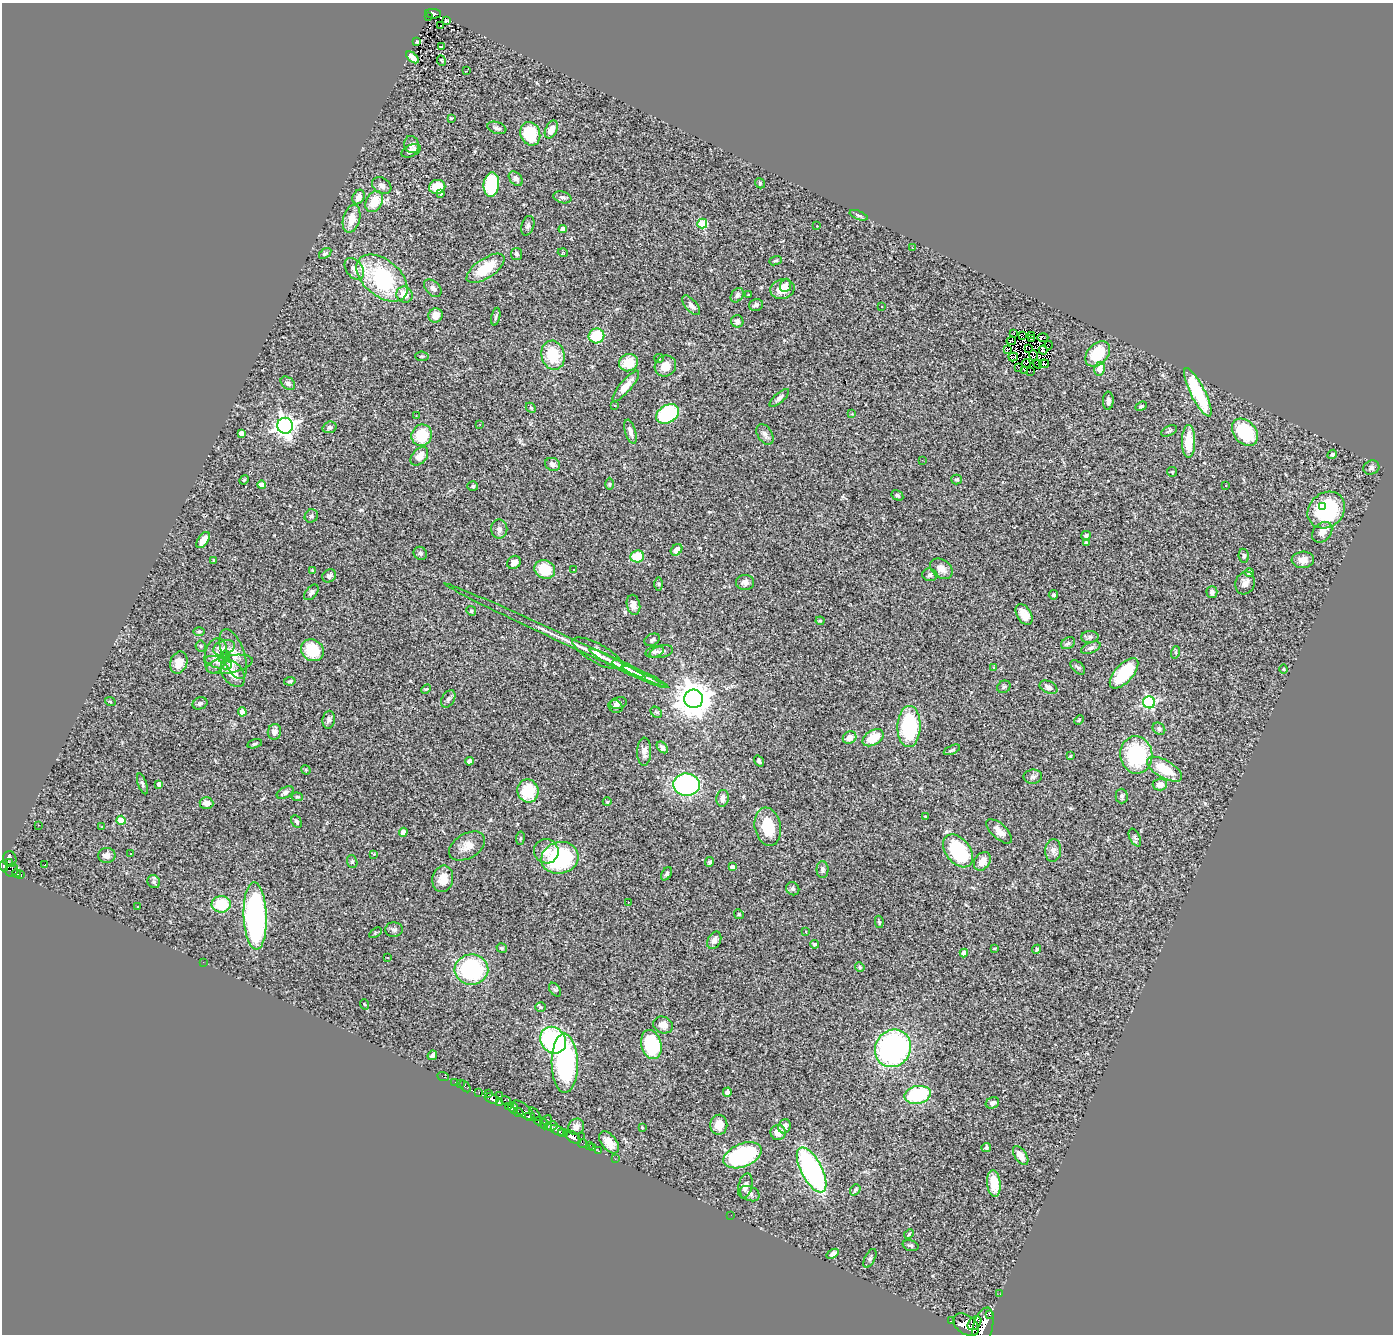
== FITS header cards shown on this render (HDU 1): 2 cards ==
NAXIS1  =                 1391
NAXIS2  =                 1332

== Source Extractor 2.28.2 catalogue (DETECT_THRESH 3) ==
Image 1391 x 1332 px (HDU 1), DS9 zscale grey, 1 PNG px = 1 image px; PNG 1395 x 1336 px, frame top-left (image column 1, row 1332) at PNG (2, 3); each listed source drawn as its Kron ellipse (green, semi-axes under 4 px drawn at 4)
Background 0.721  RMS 0.046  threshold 0.138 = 3 sigma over >= 5 px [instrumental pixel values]
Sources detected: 334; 3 with non-positive FLUX_AUTO (blend fragments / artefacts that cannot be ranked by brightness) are neither listed nor drawn; the other 331 listed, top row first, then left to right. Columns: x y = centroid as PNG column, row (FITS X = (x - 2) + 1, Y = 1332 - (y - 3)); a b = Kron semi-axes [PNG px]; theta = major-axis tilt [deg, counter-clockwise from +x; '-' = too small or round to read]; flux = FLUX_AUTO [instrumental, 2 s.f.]
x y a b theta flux
433 14 8 5 -3 59
429 17 3 2 - 8.9
446 21 4 2 - 2.5
441 26 3 2 - 4.2
417 42 3 3 - 3.6
441 46 4 2 - 2.1
412 57 7 4 -41 15
442 61 5 3 - 2.6
467 71 3 2 - 3.9
451 118 3 3 - 3.4
497 128 10 5 -18 11
551 129 9 6 64 35
530 134 12 9 -69 150
412 145 8 7 - 12
411 151 10 5 24 15
516 179 8 5 -48 13
760 183 5 4 - 4.3
491 185 12 7 84 200
382 186 10 7 -31 14
437 187 8 7 - 64
441 194 4 3 - 9.7
359 197 8 5 61 17
562 197 9 5 -15 9.8
374 202 11 8 61 63
858 215 9 4 -20 7.6
352 219 14 8 75 37
702 224 5 5 - 160
528 226 10 6 72 9.2
817 226 2 2 - 2.6
563 229 4 4 - 22
912 248 3 2 - 2.1
325 253 7 4 34 5
563 253 5 3 - 2.5
516 254 6 5 - 7.5
775 261 6 3 21 4
486 268 22 10 34 110
354 269 12 8 -55 19
382 278 29 18 -40 330
786 285 7 5 70 9.4
433 288 10 6 -45 12
782 289 12 9 14 39
404 295 8 8 - 35
737 295 8 5 53 10
748 295 3 3 - 2.3
691 305 12 5 -49 13
756 305 7 6 - 9.7
881 306 3 3 - 12
435 315 7 7 - 26
496 317 9 3 76 6.5
737 321 6 6 - 14
1013 333 3 2 - 2.2
1023 335 2 2 - 1.8
1031 335 3 2 - 1.3
596 336 8 7 - 110
1043 337 5 3 - 4.8
1031 339 2 2 - 0.94
1011 341 5 3 - 0.68
1049 345 4 2 - 12
1029 348 2 2 - 0.68
1007 349 2 2 - 0.98
1043 350 4 3 - 4.2
1098 354 14 10 47 110
553 355 15 11 -77 110
1033 355 5 2 - 0.59
422 356 7 4 -6 4.6
1013 357 5 2 - 1.7
659 358 5 4 - 3.6
629 363 10 8 22 67
1026 363 4 2 - 2.7
1037 364 5 2 - 2.2
1044 364 5 2 - 0.39
665 366 11 10 - 34
1018 367 2 2 - 1.8
1100 369 7 5 78 45
1024 370 3 2 - 2.5
1031 371 3 2 - 1.6
288 383 8 5 -38 11
626 386 19 6 50 33
1198 392 27 7 -63 210
779 398 12 5 42 12
1108 401 9 5 88 11
614 405 3 2 - 3.6
1141 406 6 4 21 4.3
531 408 5 4 - 4.2
668 414 12 8 33 350
852 414 3 3 - 2.4
416 416 3 3 - 2.4
480 424 2 2 - 2.6
285 426 8 8 - 1700
329 427 7 5 19 9.3
1169 431 8 4 26 6.4
630 432 12 5 -74 15
1245 432 15 11 -48 190
241 433 4 4 - 17
765 434 11 7 -59 14
422 435 11 10 - 93
1188 441 16 6 89 76
1332 454 5 4 - 5.8
419 456 10 7 49 34
922 460 3 2 - 3.3
552 464 8 6 -19 12
1371 468 8 7 - 10
1172 472 5 5 - 3.5
956 479 5 5 - 5
244 480 5 4 - 3.3
610 484 6 4 90 4.2
261 485 4 4 - 36
1226 485 3 3 - 4.2
473 486 5 4 - 4.5
897 495 6 4 -29 5.1
1323 506 3 2 - 40
1326 510 20 17 41 290
311 516 7 6 - 6.5
499 529 9 8 - 14
1322 532 12 8 46 19
1086 536 5 4 - 5.9
203 540 9 5 55 34
1086 542 4 4 - 4.8
677 550 6 5 - 22
420 553 7 6 - 7.7
637 556 7 6 - 95
1244 556 7 5 -82 7
214 560 4 4 - 3.5
1303 560 11 8 3 25
514 562 7 6 - 17
545 569 10 9 - 79
941 569 12 9 -36 24
574 570 3 3 - 4.9
312 571 3 2 - 3.7
1249 573 4 4 - 16
930 575 7 6 - 8.6
329 576 7 6 - 8.3
745 582 9 7 2 14
1245 583 11 9 70 21
659 584 6 4 -89 4.1
311 592 9 5 48 8.8
1212 592 6 5 - 8.1
1053 595 5 4 - 5.9
633 605 10 6 -77 21
471 611 5 4 - 3.5
1024 615 11 7 -59 31
820 621 4 4 - 3.7
199 631 6 4 0 4.1
556 635 124 4 -25 53
1090 637 9 6 2 8
652 640 8 5 26 8.5
1068 643 7 5 29 7
201 646 5 5 - 4.3
224 648 11 7 22 17
1091 648 10 5 23 10
312 650 12 10 -37 100
655 652 9 5 16 9.2
661 652 12 6 13 11
1176 652 6 4 72 4.4
597 653 28 9 -29 36
233 654 26 11 -70 42
226 655 4 3 - 4.9
216 656 18 11 79 31
224 659 6 3 14 9.2
179 662 11 8 69 31
218 663 14 5 -15 15
229 664 24 8 11 28
618 664 31 4 -28 28
994 667 4 3 - 3
1078 667 9 5 -43 6.6
628 669 17 4 -26 17
1283 669 4 4 - 3.3
233 673 15 10 -53 46
1124 673 19 9 48 160
645 677 25 3 -25 15
290 681 6 4 9 4.5
1004 687 7 6 - 6.6
1048 687 9 6 -25 13
426 689 5 3 - 3.1
448 699 9 6 59 8
694 699 9 9 - 7000
110 701 5 3 - 2.6
1149 702 6 6 - 460
200 703 8 6 23 8.5
618 703 8 6 14 13
615 707 7 6 - 8.3
242 712 4 4 - 40
656 712 6 5 - 5.6
329 720 9 6 81 8.1
1079 720 5 3 - 3.2
909 726 20 11 88 320
1159 729 7 5 -43 6.9
274 732 8 6 76 15
849 738 7 6 - 26
873 738 11 7 30 62
255 744 7 4 14 5.2
662 747 7 4 -47 10
952 750 9 3 24 4.9
644 752 14 7 89 19
1136 755 19 16 -82 260
1070 756 4 4 - 2.6
469 761 4 4 - 12
759 761 6 3 -56 5.7
1165 769 19 9 -30 83
306 770 5 4 - 3.1
1033 777 9 7 7 9.6
142 784 11 4 -71 6.6
159 784 4 3 - 14
686 785 13 11 -5 510
1160 785 7 6 - 23
528 791 11 10 - 120
285 793 9 5 27 10
1122 796 7 6 - 6.7
297 797 5 4 - 3.5
722 798 8 6 78 17
607 802 4 3 - 2.3
206 803 7 6 - 21
925 816 3 3 - 2.8
121 820 4 4 - 71
297 822 7 5 -58 7.1
38 825 2 2 - 1.8
102 827 3 2 - 3.4
768 827 19 13 -80 110
999 831 16 7 -43 24
403 832 4 4 - 30
520 838 6 3 82 3.7
1135 838 9 5 -64 7.2
467 846 20 12 30 35
1053 850 11 8 85 15
546 851 12 12 - 33
958 851 18 12 -52 260
131 854 3 2 - 3
374 854 3 3 - 2.2
107 855 8 7 - 16
560 858 19 16 14 340
10 859 8 7 - 120
982 861 10 7 53 33
352 862 6 5 - 5
709 862 5 4 - 4.9
9 863 4 3 - 82
45 865 3 2 - 11
4 866 5 4 - 110
732 867 4 4 - 11
822 869 8 6 -89 8.8
12 870 7 6 - 46
16 873 4 3 - 24
667 874 7 4 57 7.9
21 875 3 3 - 15
443 879 13 10 79 40
154 882 7 6 - 6.9
793 889 7 6 - 7.7
628 902 3 2 - 6.3
221 904 9 8 - 100
137 906 3 2 - 2.8
739 914 5 4 - 3.7
255 916 34 11 -88 830
879 922 6 4 -80 4.3
394 930 9 7 -1 9.1
806 932 4 2 - 2.2
375 933 7 4 32 4.1
714 940 9 6 62 15
814 944 4 3 - 5
502 948 5 4 - 5.4
994 948 4 3 - 2.6
1037 949 5 3 - 3.8
964 953 4 4 - 26
387 957 3 3 - 12
203 962 2 2 - 1.5
860 967 5 4 - 4.1
471 969 17 15 -2 330
555 990 8 5 -53 5.1
364 1004 5 3 - 2.5
541 1007 5 5 - 4.5
663 1025 10 8 -21 25
553 1040 14 12 -51 460
651 1045 15 10 -76 230
893 1048 19 17 58 750
432 1055 5 4 - 6.6
565 1063 30 13 -89 510
443 1076 6 3 -21 8.7
455 1082 2 2 - 2.1
460 1084 2 2 - 2.3
465 1086 7 3 -47 7.8
479 1092 3 2 - 7.1
727 1092 4 4 - 8.9
488 1093 3 2 - 10
918 1095 13 9 11 200
500 1096 3 2 - 11
492 1099 7 5 -18 130
506 1101 5 2 - 24
499 1102 4 3 - 92
992 1103 7 5 24 9.6
509 1107 4 2 - 44
513 1108 6 5 - 130
524 1111 14 6 -41 130
518 1112 5 3 - 46
535 1114 8 3 -51 32
529 1116 4 3 - 68
547 1120 5 2 - 29
539 1121 4 3 - 67
544 1124 5 2 - 19
719 1125 10 8 86 29
551 1126 6 4 7 93
785 1126 7 6 - 14
576 1127 8 7 - 16
642 1128 4 3 - 2.5
557 1130 7 4 -29 130
778 1132 7 7 - 29
563 1133 5 3 - 37
573 1137 9 5 -36 220
581 1137 2 2 - 3.5
609 1142 13 7 -52 40
583 1143 5 2 - 2.9
590 1145 2 2 - 2.9
593 1148 2 2 - 4.1
986 1148 5 4 - 5.4
598 1151 3 2 - 4.5
742 1155 20 11 22 320
1021 1156 11 6 -55 27
615 1159 3 2 - 4.7
812 1170 25 10 -62 610
994 1184 13 6 -83 65
745 1186 13 7 76 15
855 1190 6 4 52 5.7
750 1194 10 7 -24 13
731 1215 2 2 - 2.1
909 1234 6 3 46 3.3
910 1246 8 5 -18 7.1
833 1254 7 4 33 10
870 1258 10 5 64 7
1000 1294 2 2 - 3.9
989 1314 3 3 - 68
952 1320 3 2 - 11
974 1323 8 5 46 240
966 1325 14 9 -36 710
983 1327 19 9 75 930
At the frame edge (FLAGS 8, measured only in part): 2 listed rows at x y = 4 866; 983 1327
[3 non-positive-flux detections neither listed nor drawn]